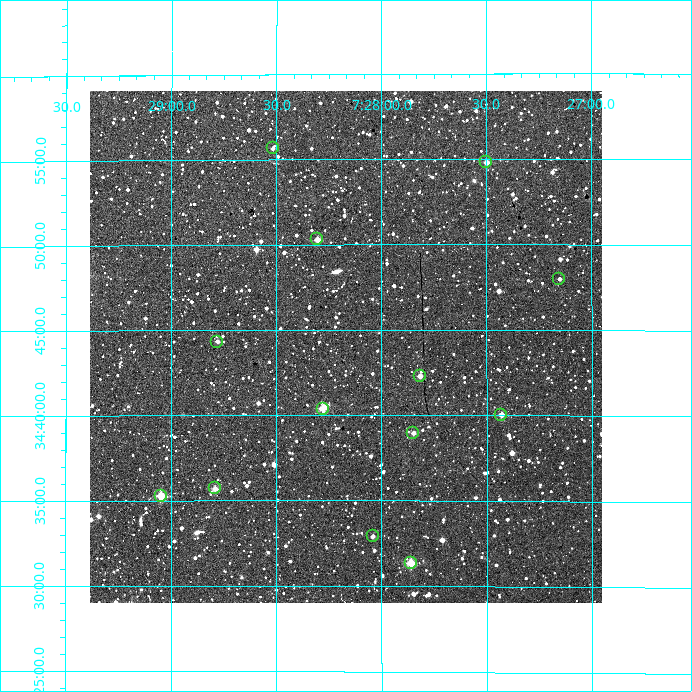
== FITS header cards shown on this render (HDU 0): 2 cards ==
NAXIS1  =                  512
NAXIS2  =                  512

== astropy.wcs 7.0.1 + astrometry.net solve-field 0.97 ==
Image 512 x 512 px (HDU 0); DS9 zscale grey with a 90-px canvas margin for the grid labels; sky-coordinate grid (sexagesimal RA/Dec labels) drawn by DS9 from the SOLVED WCS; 13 Tycho-2 reference stars matched to detected sources circled (green)
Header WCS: RA---TAN/DEC--TAN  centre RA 07:28:10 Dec +34:44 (112.04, +34.73 deg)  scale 3.52 arcsec/px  FOV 30.0' x 30.0'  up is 0 deg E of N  parity normal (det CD < 0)
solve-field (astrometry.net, Tycho-2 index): VERIFIED the header's WCS against the Tycho-2 star catalogue (13 matches, 0 conflicts) and refined it, rather than solving blind
Solved WCS: RA---TAN-SIP/DEC--TAN-SIP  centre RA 07:28:10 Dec +34:44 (112.04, +34.73 deg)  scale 3.52 arcsec/px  FOV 30.0' x 30.0'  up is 0 deg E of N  parity normal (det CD < 0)
The solver's refit moves the header's centre by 1.3 arcsec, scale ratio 1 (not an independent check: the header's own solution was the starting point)
Tycho-2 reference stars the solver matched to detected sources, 13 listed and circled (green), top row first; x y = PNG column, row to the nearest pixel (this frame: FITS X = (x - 90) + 1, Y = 512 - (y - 91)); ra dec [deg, ICRS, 3 dp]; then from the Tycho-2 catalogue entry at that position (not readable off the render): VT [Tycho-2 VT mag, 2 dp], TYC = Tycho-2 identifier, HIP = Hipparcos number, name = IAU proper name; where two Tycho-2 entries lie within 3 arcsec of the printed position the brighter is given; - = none
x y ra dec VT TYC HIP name
273 148 112.129 +34.928 12.15 2460-2137-1 - -
486 162 111.875 +34.913 11.35 2460-1681-1 - -
317 239 112.076 +34.838 11.53 2460-1580-1 - -
559 279 111.788 +34.800 12.82 2460-1312-1 - -
217 342 112.195 +34.739 11.84 2460-1132-1 - -
420 376 111.954 +34.705 11.48 2460-718-1 - -
323 409 112.070 +34.672 10.76 2460-1042-1 - -
501 415 111.857 +34.667 11.71 2460-1190-1 - -
413 433 111.962 +34.650 12.48 2460-1366-1 - -
215 488 112.198 +34.595 11.66 2460-1020-1 - -
161 496 112.262 +34.588 10.24 2460-2334-1 - -
373 536 112.010 +34.548 12.22 2460-900-1 - -
411 563 111.965 +34.522 10.14 2460-2168-1 - -